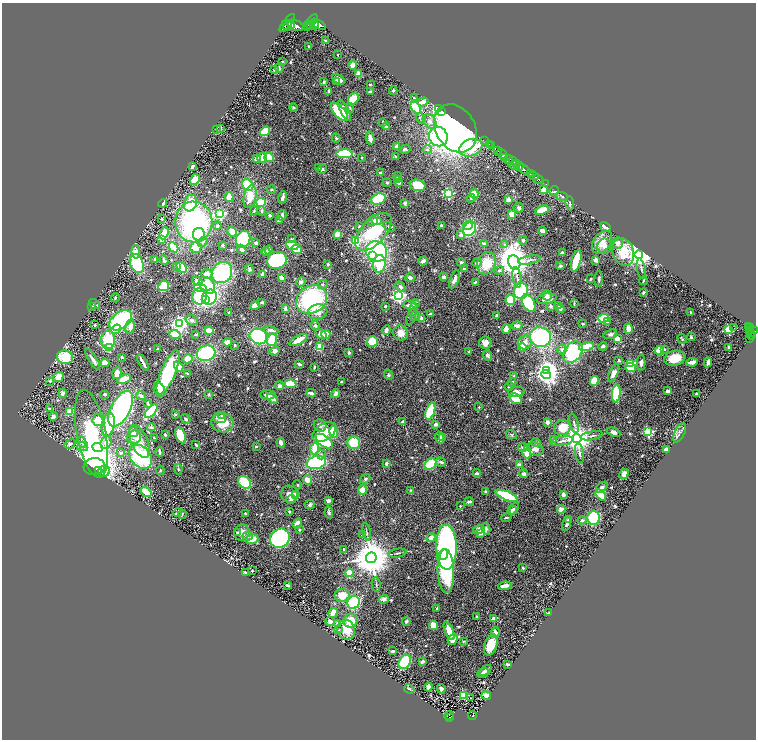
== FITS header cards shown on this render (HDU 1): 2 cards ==
NAXIS1  =                 1508
NAXIS2  =                 1475

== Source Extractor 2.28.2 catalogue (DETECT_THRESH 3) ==
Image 1508 x 1475 px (HDU 1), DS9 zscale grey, zoomed out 1/2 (1 PNG px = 2 x 2 image px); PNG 758 x 742 px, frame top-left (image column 1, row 1474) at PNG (2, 3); each listed source drawn as its Kron ellipse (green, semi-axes under 4 px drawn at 4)
Background 0.763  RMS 0.032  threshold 0.0972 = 3 sigma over >= 5 px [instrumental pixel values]
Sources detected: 714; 17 cannot appear on this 1/2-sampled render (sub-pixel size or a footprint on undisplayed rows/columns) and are neither listed nor drawn; of the other 697, the 500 brightest by FLUX_AUTO listed and drawn (197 fainter detections omitted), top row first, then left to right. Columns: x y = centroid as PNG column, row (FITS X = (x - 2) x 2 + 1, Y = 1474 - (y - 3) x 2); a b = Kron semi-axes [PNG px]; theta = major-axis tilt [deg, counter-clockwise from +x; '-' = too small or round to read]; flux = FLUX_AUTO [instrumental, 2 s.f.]
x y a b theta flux
310 22 9 3 50 4700
287 23 11 3 52 3800
318 24 8 4 -28 4400
295 25 9 5 -20 3900
311 25 4 3 - 1800
314 25 4 3 - 1700
287 26 4 3 - 1500
291 26 3 2 - 1200
307 28 4 2 - 290
325 40 4 3 - 7.4
309 46 2 2 - 6.7
338 55 2 2 - 12
282 61 4 3 - 6.6
353 65 4 4 - 33
279 68 5 3 - 9.6
274 70 3 3 - 7.8
359 74 4 3 - 58
339 79 7 3 -32 30
336 81 3 3 - 12
324 82 3 3 - 11
370 85 2 2 - 7.2
329 91 3 3 - 10
393 91 4 3 - 13
371 92 4 2 - 17
414 98 4 3 - 15
353 99 6 5 - 120
423 102 6 4 18 47
293 107 4 3 - 6.8
350 108 5 4 - 7.9
416 108 7 4 -55 280
439 109 2 2 - 460
345 111 11 3 -62 55
339 112 11 5 -48 490
441 112 4 3 - 150
421 118 5 4 - 12
430 121 8 6 -51 35
383 122 3 2 - 8.5
386 127 4 3 - 14
220 128 4 3 - 14
455 128 25 19 -58 2400
217 129 3 3 - 8.3
265 131 5 4 - 160
438 137 10 9 - 490
336 138 4 3 - 7.2
370 138 6 3 -79 36
485 141 2 1 - 51
489 144 2 1 - 28
397 146 3 2 - 31
491 146 2 1 - 58
471 148 12 8 18 270
405 149 5 3 - 11
427 149 4 4 - 11
497 150 4 2 - 1800
345 154 8 4 -1 380
502 154 6 2 -37 1700
362 157 3 2 - 7.8
395 157 4 2 - 12
262 158 5 4 - 53
269 158 4 4 - 110
505 158 3 2 - 430
257 159 4 3 - 50
508 160 4 3 - 980
512 161 3 2 - 720
516 164 3 2 - 630
514 165 4 2 - 350
192 166 3 2 - 18
519 166 4 3 - 1300
319 168 4 4 - 8.2
322 169 5 3 - 11
525 170 7 3 -43 3900
380 173 2 2 - 25
530 174 2 2 - 360
398 176 4 3 - 10
534 176 5 2 - 1300
195 179 6 4 59 92
538 179 5 2 - 300
398 180 4 3 - 9.2
387 182 4 4 - 8.5
399 183 3 3 - 40
546 184 2 1 - 38
248 185 6 5 - 240
418 185 8 5 -17 120
271 190 4 3 - 9.9
543 190 2 2 - 160
554 191 5 3 - 15
448 194 4 3 - 500
474 194 5 4 - 80
562 196 6 3 -22 11
229 197 4 3 - 110
250 197 11 6 78 110
283 197 6 3 74 21
471 198 4 4 - 8.6
378 199 7 5 19 230
508 200 3 3 - 47
261 202 5 3 - 250
163 203 4 3 - 18
190 203 8 6 67 210
405 203 3 2 - 18
570 203 7 2 -83 7.7
519 208 5 4 - 14
542 210 7 3 22 140
254 211 4 3 - 6.7
262 211 4 4 - 12
219 214 4 3 - 1000
512 214 4 3 - 65
270 215 3 3 - 14
282 215 5 3 - 18
162 219 3 2 - 11
279 220 4 2 - 26
376 220 6 4 -37 35
372 221 5 4 - 27
194 222 20 19 - 1400
441 225 3 3 - 8.9
468 225 5 3 - 140
217 226 4 3 - 9.5
359 226 4 3 - 8.7
389 227 6 3 -26 9.5
605 227 5 3 - 26
469 229 8 5 53 460
543 231 4 3 - 30
232 232 5 3 - 100
373 232 23 12 47 390
164 233 6 4 65 130
199 234 6 5 - 54
337 234 4 3 - 71
461 235 3 3 - 28
161 239 3 3 - 45
243 239 9 7 67 440
291 239 2 2 - 9.1
523 240 4 4 - 12
356 241 3 3 - 510
203 242 6 4 42 16
602 242 13 8 53 110
256 243 3 2 - 18
617 243 6 5 - 22
484 244 4 4 - 13
504 244 4 3 - 8.1
222 245 3 2 - 8.8
292 245 6 4 -23 190
604 246 7 7 - 32
173 247 5 3 - 240
196 247 6 5 - 100
241 249 5 3 - 38
269 250 4 3 - 17
296 250 6 3 -24 150
376 251 11 10 - 860
136 252 7 4 -83 39
266 252 4 3 - 23
623 252 14 10 -71 160
562 253 4 3 - 13
639 254 4 4 - 9000
372 256 3 3 - 35
155 259 3 3 - 7.3
164 260 5 2 - 19
277 260 10 8 16 450
529 260 11 3 12 23
596 260 2 2 - 110
423 261 4 3 - 29
576 261 11 4 75 230
461 262 4 3 - 11
514 262 7 6 - 10000
477 263 4 4 - 15
487 263 11 9 67 160
137 264 10 6 -68 520
328 264 3 3 - 11
379 264 9 6 84 220
560 266 4 3 - 12
177 267 3 2 - 13
182 267 6 4 -47 250
249 269 5 3 - 13
464 269 3 3 - 7.7
641 269 10 3 -79 12
499 270 5 3 - 10
222 273 11 9 55 600
207 274 5 4 - 41
263 274 3 3 - 22
443 277 3 3 - 24
517 277 10 3 -82 18
281 278 3 3 - 40
410 278 5 4 - 14
454 279 10 4 69 37
590 279 3 2 - 7.9
599 279 8 3 88 12
198 281 5 3 - 59
643 281 4 2 - 8.3
301 282 5 4 - 21
475 282 4 2 - 12
323 284 5 4 - 11
207 285 9 7 -48 230
164 286 5 5 - 180
400 287 6 4 -39 14
200 288 6 4 -15 230
521 291 8 7 - 470
643 293 3 2 - 13
547 295 5 5 - 17
200 296 8 7 - 330
399 296 4 4 - 1600
209 297 8 7 - 590
115 298 4 3 - 7.8
547 299 10 5 8 49
205 300 4 3 - 84
312 300 16 13 31 770
510 300 5 5 - 150
262 302 3 2 - 14
529 303 9 6 -59 320
94 304 6 2 -38 11
415 304 4 3 - 9.1
574 304 4 2 - 7
255 305 5 3 - 46
385 306 2 2 - 28
410 306 7 4 -10 44
551 306 2 2 - 56
558 306 3 3 - 28
92 307 4 3 - 8.5
285 308 4 3 - 17
413 309 7 3 88 11
560 309 4 3 - 16
318 312 9 7 9 76
690 312 3 2 - 9
229 313 3 3 - 10
430 314 3 3 - 12
415 316 5 4 - 9.8
496 316 4 2 - 17
411 317 9 2 69 8.5
421 318 2 2 - 54
604 318 5 4 - 180
121 320 13 8 36 660
191 320 6 5 - 22
607 322 4 3 - 37
179 324 4 4 - 2700
583 324 3 2 - 9.1
95 325 3 2 - 8.5
517 325 5 3 - 25
315 326 4 4 - 12
749 326 3 2 - 300
130 327 7 4 79 44
734 328 2 1 - 62
751 328 2 2 - 150
116 329 5 3 - 210
506 329 4 4 - 33
628 329 5 3 - 96
728 329 3 3 - 520
271 330 7 4 -14 29
386 330 5 4 - 24
750 330 2 1 - 110
209 331 4 3 - 100
754 331 3 2 - 520
401 333 8 7 - 55
751 333 4 4 - 560
175 334 6 3 -18 140
321 334 6 4 -33 38
326 334 4 4 - 54
610 334 7 4 17 17
196 335 4 2 - 7.1
258 336 9 7 -22 560
751 336 2 1 - 47
540 337 11 9 -17 730
691 337 4 3 - 11
750 338 2 1 - 27
617 339 4 3 - 95
682 339 5 3 - 9.5
108 340 9 7 89 260
272 340 6 5 - 150
299 340 10 4 27 76
372 341 5 5 - 120
227 342 4 3 - 56
525 342 7 6 - 43
485 343 6 6 - 35
235 345 2 2 - 6.9
586 346 7 4 12 140
603 346 4 3 - 14
320 347 4 3 - 140
522 347 4 4 - 61
728 347 3 2 - 7.2
109 348 3 3 - 290
157 349 3 2 - 12
664 349 4 4 - 9
562 350 5 4 - 18
275 351 5 4 - 25
659 351 4 4 - 110
349 352 2 2 - 46
469 352 3 2 - 11
573 352 12 8 54 620
206 353 9 7 20 480
488 355 5 4 - 18
65 357 8 6 -19 210
122 357 3 2 - 9.9
675 358 11 7 13 140
93 359 12 3 -58 29
188 359 5 4 - 77
619 360 4 3 - 11
692 362 6 3 10 47
708 362 5 2 - 38
105 363 4 3 - 73
143 363 9 2 -60 34
631 363 3 3 - 430
641 363 8 4 88 26
299 364 5 3 - 13
179 366 5 4 - 160
314 367 3 2 - 8.6
631 368 5 4 - 190
547 371 4 3 - 4400
168 372 24 7 67 630
117 373 6 4 75 40
187 373 3 2 - 11
614 373 10 4 65 37
388 375 5 4 - 9.7
546 375 5 4 - 2700
514 376 4 3 - 7
58 377 5 4 - 75
124 379 7 4 26 110
50 381 3 3 - 8.8
594 381 5 4 - 140
341 382 2 2 - 6.7
512 382 4 3 - 9.1
291 384 6 3 -8 180
279 386 4 4 - 18
509 386 4 2 - 7.1
159 390 7 5 -66 64
668 391 3 2 - 21
516 392 8 5 3 34
63 393 4 4 - 16
311 393 5 2 - 24
105 394 2 2 - 13
209 394 3 3 - 7
336 394 4 3 - 30
616 394 9 4 85 410
696 394 2 2 - 13
268 395 7 4 -1 43
141 396 5 3 - 16
272 398 6 3 -37 28
516 399 6 4 -35 120
148 403 4 2 - 12
479 407 2 2 - 7.3
49 409 3 3 - 12
121 409 19 9 63 1100
69 411 4 4 - 94
151 411 8 4 47 410
430 411 9 4 71 280
175 414 4 3 - 7.2
222 415 4 3 - 11
53 417 4 4 - 29
220 418 6 5 - 23
186 419 5 4 - 12
99 420 6 6 - 120
402 422 4 3 - 20
547 422 2 2 - 82
222 423 11 9 -6 130
574 423 10 3 -75 14
436 424 4 3 - 24
108 425 12 6 80 170
320 425 6 5 - 23
151 427 4 3 - 9.2
562 427 8 7 - 160
134 432 5 4 - 40
324 432 13 8 34 100
334 432 6 3 -80 260
614 432 7 4 -22 26
648 432 3 3 - 660
680 433 10 5 64 24
91 434 44 14 -79 1400
165 434 3 3 - 6.6
181 435 8 5 -68 170
511 435 5 4 - 7.9
592 436 11 3 10 20
134 437 7 6 - 29
154 438 3 2 - 7.9
440 438 6 4 -81 26
443 438 3 3 - 8.2
577 438 4 4 - 11000
553 439 3 3 - 37
139 441 17 8 -67 73
324 441 10 5 -37 410
562 441 12 4 9 27
82 442 6 4 -62 27
106 442 7 5 70 36
536 442 5 4 - 9.8
281 443 5 3 - 30
354 443 6 6 - 170
70 444 6 4 25 12
196 445 3 2 - 14
83 446 5 4 - 19
256 446 3 3 - 6.6
98 448 5 4 - 82
522 448 5 4 - 10
315 449 6 3 89 190
535 449 8 6 -22 41
666 450 3 3 - 100
159 452 4 2 - 16
527 452 6 3 85 220
121 453 4 3 - 15
580 453 10 4 -79 18
321 454 5 5 - 15
140 457 13 9 -49 570
316 462 10 6 12 690
441 462 5 4 - 12
386 463 4 3 - 18
431 464 6 5 - 250
519 465 3 3 - 42
94 467 10 8 6 1100
178 469 5 3 - 8.9
98 470 3 3 - 170
160 470 4 3 - 7
104 471 6 5 - 650
477 473 4 3 - 13
524 474 4 4 - 23
624 474 5 4 - 38
365 479 5 4 - 12
307 480 5 4 - 47
245 482 7 5 -45 200
297 485 4 3 - 7.3
602 487 7 4 41 22
362 490 4 4 - 59
411 490 4 4 - 7.5
146 492 6 3 -38 260
486 492 3 3 - 15
290 494 9 8 - 46
563 494 4 3 - 25
296 495 2 2 - 59
601 495 6 3 -49 190
507 496 12 4 -23 460
291 499 5 3 - 14
328 501 3 2 - 27
469 502 5 3 - 19
310 504 5 4 - 14
460 506 2 2 - 9.7
514 508 6 3 56 20
561 509 4 4 - 57
512 510 5 3 - 17
289 512 2 2 - 11
177 513 4 2 - 7.3
246 513 3 2 - 9.3
329 513 6 3 -78 11
182 514 4 3 - 7.7
506 517 5 2 - 7.6
593 518 7 6 - 280
568 520 3 3 - 12
582 520 4 3 - 13
297 523 5 4 - 51
567 524 7 3 71 17
479 529 6 4 16 29
486 529 6 4 -82 17
299 530 3 3 - 8.3
242 532 8 7 - 42
366 532 9 2 -77 8.8
238 533 2 2 - 21
480 533 4 3 - 29
362 535 3 3 - 13
248 536 5 4 - 16
280 538 10 9 - 1300
431 538 4 4 - 38
252 539 6 5 - 79
446 547 22 10 -88 1900
344 550 4 2 - 7.9
398 553 9 2 9 9.4
444 555 5 4 - 280
371 558 5 5 - 24000
523 568 2 2 - 30
252 571 2 2 - 17
446 571 22 8 -88 710
245 572 2 2 - 11
349 573 4 3 - 160
376 584 7 3 -80 8.1
288 585 3 2 - 16
505 586 7 3 9 46
342 595 7 6 - 120
384 599 5 4 - 27
354 602 7 6 - 500
437 608 3 2 - 7.9
333 613 5 3 - 110
548 613 4 2 - 6.8
477 617 2 2 - 25
493 619 3 3 - 19
330 621 4 3 - 46
351 621 7 7 - 91
406 621 4 3 - 13
338 623 3 3 - 21
433 625 4 4 - 82
339 630 4 3 - 6.5
346 630 10 8 -69 100
449 631 10 4 -67 110
495 632 5 4 - 32
453 639 6 4 47 65
463 641 3 2 - 6.5
491 645 11 6 72 120
393 651 4 2 - 11
405 662 8 5 60 260
422 662 3 2 - 20
507 664 4 3 - 9.5
485 670 7 3 37 20
483 673 6 4 27 14
428 687 4 3 - 42
409 689 5 2 - 10
441 689 5 3 - 18
463 695 3 3 - 330
486 696 5 3 - 39
471 698 2 1 - 16
449 716 5 2 - 39
472 716 4 2 - 100
449 717 3 1 - 38
At the frame edge (FLAGS 8, measured only in part): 1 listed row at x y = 754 331
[197 fainter detections neither listed nor drawn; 17 sub-pixel or undisplayed-footprint detections neither listed nor drawn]